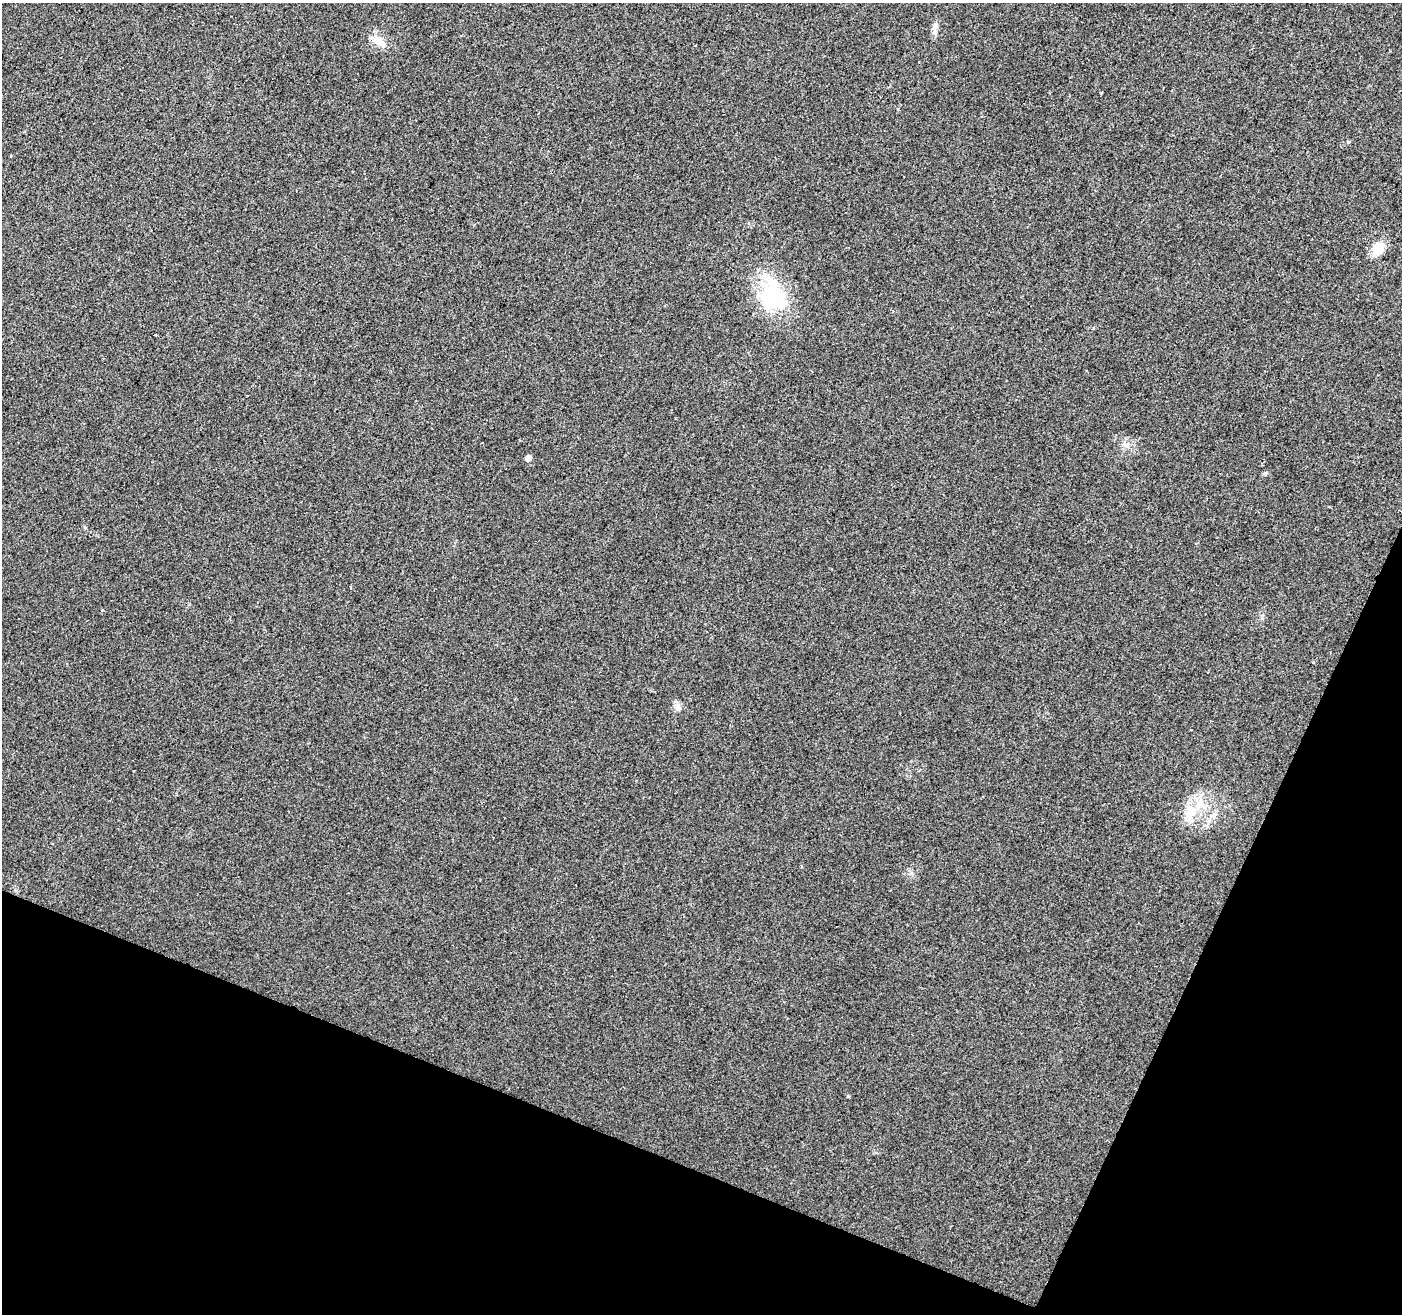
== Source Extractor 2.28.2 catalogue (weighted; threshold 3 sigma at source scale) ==
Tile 15 of 4 x 4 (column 3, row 4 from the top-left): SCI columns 2801-4200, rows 209-1520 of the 5607 x 5732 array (HDU 1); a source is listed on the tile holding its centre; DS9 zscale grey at full resolution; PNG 1404 x 1316 px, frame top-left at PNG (2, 3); no overlay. Shown black and unused: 20% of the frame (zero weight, under 2 of 3 exposures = <1% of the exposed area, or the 3 px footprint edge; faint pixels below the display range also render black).
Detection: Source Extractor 2.28.2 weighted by HDU 2 'WHT'; one run over the whole footprint, this tile lists its part. Background 0.0354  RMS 0.0068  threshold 0.0305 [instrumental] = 3 sigma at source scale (4.5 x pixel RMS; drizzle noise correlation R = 1.50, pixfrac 1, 0.0396/0.0396 arcsec/px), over >= 5 px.
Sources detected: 14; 2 inside a brighter listed object's ellipse — not listed separately; the other 12 listed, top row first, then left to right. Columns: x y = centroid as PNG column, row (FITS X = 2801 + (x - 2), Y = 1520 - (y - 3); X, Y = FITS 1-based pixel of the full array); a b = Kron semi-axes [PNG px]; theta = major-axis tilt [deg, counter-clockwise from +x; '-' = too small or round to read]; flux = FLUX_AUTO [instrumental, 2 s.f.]
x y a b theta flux
935 26 14 7 72 3.5
378 41 20 10 -30 8.2
1101 92 3 3 - 2
1349 142 4 3 - 4.3
1378 249 14 10 47 13
772 296 39 33 -40 50
155 334 3 2 - 0.77
1126 445 8 6 -42 2.5
528 458 5 5 - 3.9
677 706 10 8 87 3.2
1189 812 28 16 69 17
848 1096 4 4 - 0.75
Unlisted compact peaks at least as high as the median listed source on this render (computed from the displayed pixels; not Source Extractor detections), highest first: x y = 1265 473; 102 610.